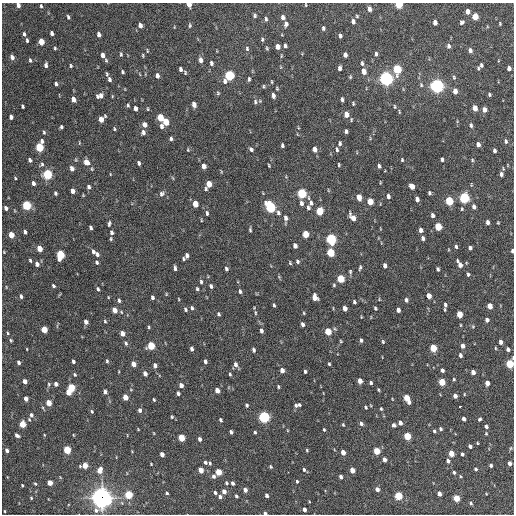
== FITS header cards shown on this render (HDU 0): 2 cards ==
NAXIS1  =                  512 / Axis length
NAXIS2  =                  512 / Axis length

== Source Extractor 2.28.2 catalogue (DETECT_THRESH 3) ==
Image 512 x 512 px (HDU 0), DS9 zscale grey, 1 PNG px = 1 image px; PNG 516 x 516 px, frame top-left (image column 1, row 512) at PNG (2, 3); no overlay
Background 1060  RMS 32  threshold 97.4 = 3 sigma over >= 5 px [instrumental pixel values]
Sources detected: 397; all 397 listed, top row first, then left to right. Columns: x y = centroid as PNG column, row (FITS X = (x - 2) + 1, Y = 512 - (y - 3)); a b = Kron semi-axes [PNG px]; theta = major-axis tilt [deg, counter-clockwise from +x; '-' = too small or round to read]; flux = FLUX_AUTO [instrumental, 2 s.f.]
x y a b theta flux
189 4 4 4 - 1.8e+04
18 5 4 4 - 9.1e+03
306 5 4 2 - 1.7e+03
399 5 4 4 - 7.3e+04
41 6 5 3 - 3.0e+03
369 9 6 4 -80 9.9e+03
467 11 5 4 - 1.2e+04
255 15 4 3 - 3.7e+03
357 16 5 4 - 2.8e+03
475 16 5 4 - 4.6e+04
68 17 5 3 - 3.4e+03
283 17 5 4 - 7.5e+03
266 19 6 4 -87 3.6e+03
353 21 5 4 - 6.8e+03
435 22 5 4 - 1.1e+04
462 22 5 4 - 4.6e+03
500 23 3 2 - 2.2e+03
286 24 5 4 - 7.6e+03
140 25 5 4 - 9.7e+03
190 25 5 4 - 2.9e+03
323 28 5 3 - 3.9e+03
52 33 4 3 - 6.2e+03
24 34 5 3 - 4.4e+03
99 34 5 4 - 8.1e+03
340 36 4 3 - 5.2e+03
262 39 5 3 - 3.2e+03
27 40 4 3 - 4.0e+03
41 42 5 4 - 3.1e+04
285 45 4 3 - 5.0e+03
448 46 6 4 -80 6.0e+03
278 47 5 4 - 1.4e+04
55 48 4 3 - 2.5e+03
247 48 6 4 -87 3.6e+03
267 48 5 3 - 2.5e+03
470 50 5 4 - 6.6e+03
147 51 6 3 -82 2.0e+03
121 54 6 4 -89 3.0e+03
376 54 5 4 - 4.8e+03
103 55 5 3 - 9.2e+03
143 55 5 3 - 2.1e+03
345 55 5 4 - 8.1e+03
281 56 5 3 - 2.1e+03
12 57 6 4 -65 9.3e+03
30 60 6 3 -75 3.5e+03
106 60 5 4 - 2.8e+03
201 60 6 4 -79 1.0e+04
211 63 5 4 - 4.8e+03
362 63 6 4 -80 3.9e+03
46 65 5 3 - 6.0e+03
481 65 4 3 - 4.6e+03
71 66 4 3 - 2.7e+03
339 68 5 3 - 6.7e+03
478 68 5 3 - 2.9e+03
509 68 4 4 - 8.0e+03
180 69 4 3 - 5.6e+03
397 69 6 5 - 1.2e+05
364 71 6 4 -78 1.5e+04
123 72 4 3 - 2.9e+03
185 72 5 3 - 2.8e+03
107 74 5 4 - 2.8e+03
157 75 5 4 - 8.7e+03
229 75 6 5 - 1.9e+05
350 77 5 5 - 2.6e+03
454 77 6 4 -70 3.2e+03
386 78 6 5 - 7.8e+05
109 79 5 3 - 5.1e+03
249 79 5 3 - 3.6e+03
225 81 7 6 - 6.8e+03
271 82 5 3 - 2.0e+03
56 84 4 3 - 4.5e+03
421 85 6 4 -86 3.0e+03
263 86 5 4 - 2.7e+03
437 86 6 5 - 7.5e+05
277 88 5 3 - 2.3e+03
455 91 5 4 - 1.4e+04
218 93 5 4 - 2.9e+03
489 94 4 3 - 3.1e+03
273 95 5 4 - 7.9e+03
100 96 7 5 16 1.1e+04
112 96 5 3 - 1.7e+03
73 99 5 4 - 1.6e+04
342 99 5 3 - 4.8e+03
255 102 7 4 83 4.3e+03
353 103 4 3 - 2.4e+03
194 104 5 4 - 1.2e+04
128 105 4 3 - 3.0e+03
23 106 4 3 - 3.3e+03
395 107 4 3 - 2.2e+03
135 108 5 3 - 9.4e+03
475 108 5 4 - 2.1e+04
148 109 4 3 - 1.9e+03
484 110 5 4 - 1.3e+04
346 114 6 5 - 1.8e+04
11 117 4 4 - 6.7e+03
160 117 5 4 - 5.2e+04
101 119 6 5 - 2.2e+04
166 122 5 4 - 3.4e+04
145 125 6 4 -62 1.1e+04
471 125 6 4 -73 4.4e+03
161 126 6 4 80 6.7e+03
61 127 4 3 - 3.8e+03
114 129 4 3 - 2.4e+03
346 131 4 3 - 4.6e+03
44 132 5 3 - 2.9e+03
143 132 6 5 - 6.7e+03
171 139 4 4 - 4.3e+03
42 141 5 4 - 5.8e+03
506 141 6 4 -79 4.5e+03
79 143 5 3 - 1.6e+03
340 143 5 3 - 3.8e+03
478 144 5 4 - 9.9e+03
282 145 4 3 - 3.9e+03
39 147 5 4 - 1.0e+05
251 149 5 4 - 5.1e+03
315 149 5 4 - 1.1e+04
188 150 5 3 - 2.0e+03
337 150 6 3 -81 4.0e+03
494 150 4 3 - 4.9e+03
442 159 4 3 - 4.3e+03
30 160 4 3 - 5.4e+03
76 160 6 3 -72 2.1e+03
402 160 4 3 - 2.5e+03
472 160 5 4 - 2.5e+03
86 162 6 5 - 1.8e+04
139 163 4 3 - 4.5e+03
42 164 7 5 38 3.8e+03
269 165 3 2 - 2.1e+03
339 165 4 3 - 2.2e+03
204 166 5 4 - 1.2e+04
379 166 4 3 - 4.4e+03
72 168 5 4 - 8.3e+03
47 174 5 5 - 1.7e+05
110 174 4 2 - 1.3e+03
501 174 6 4 88 6.6e+03
15 178 4 3 - 1.8e+03
33 183 4 3 - 7.2e+03
380 183 4 2 - 1.7e+03
209 184 5 4 - 2.8e+04
412 186 5 4 - 1.9e+04
89 187 5 4 - 5.1e+03
206 189 5 4 - 2.9e+03
328 190 5 3 - 1.7e+03
73 191 5 4 - 1.1e+04
55 193 4 3 - 3.9e+03
301 193 5 5 - 1.6e+05
429 193 4 3 - 3.6e+03
162 194 8 7 - 6.4e+03
388 196 5 4 - 6.1e+03
359 197 6 4 -77 2.0e+04
464 198 5 5 - 2.4e+05
417 199 5 4 - 7.8e+03
370 201 5 4 - 3.9e+04
449 201 5 4 - 9.9e+04
301 203 6 4 -79 7.0e+03
311 203 7 6 - 6.4e+03
195 204 5 4 - 3.2e+04
26 205 5 4 - 1.4e+05
270 207 7 5 -65 2.3e+05
308 207 6 4 -80 5.1e+03
474 207 6 4 -79 7.3e+03
6 208 4 3 - 6.4e+03
462 209 5 4 - 2.6e+03
319 211 5 4 - 6.5e+04
207 213 6 4 -76 4.6e+03
278 213 6 5 - 5.4e+03
432 215 4 3 - 5.8e+03
353 217 9 4 -54 1.6e+04
286 218 6 5 - 7.9e+03
201 220 5 3 - 1.8e+03
487 222 4 3 - 6.4e+03
109 223 6 4 78 3.8e+03
498 223 3 2 - 2.0e+03
438 227 5 4 - 6.8e+04
91 228 4 3 - 4.9e+03
250 229 6 3 -82 3.0e+03
421 230 4 4 - 8.7e+03
25 232 4 3 - 4.7e+03
112 232 5 4 - 5.3e+03
305 234 5 4 - 4.2e+04
11 235 5 4 - 3.1e+04
423 238 4 3 - 6.0e+03
111 239 5 4 - 2.4e+03
331 239 6 5 - 2.4e+05
295 246 5 4 - 8.6e+03
456 247 5 3 - 3.7e+03
39 248 5 4 - 3.0e+04
470 248 4 3 - 5.5e+03
512 251 4 3 - 3.9e+03
4 252 4 3 - 1.5e+03
93 252 5 3 - 5.5e+03
330 252 5 4 - 9.9e+04
97 254 5 4 - 5.8e+03
60 255 6 5 - 1.0e+05
187 255 5 4 - 6.9e+03
183 259 5 4 - 2.7e+03
30 260 4 3 - 3.0e+03
297 261 5 4 - 4.0e+03
97 262 5 4 - 3.6e+03
290 263 5 4 - 2.6e+03
37 264 5 4 - 8.5e+03
460 264 8 4 -60 1.2e+04
385 265 5 4 - 8.0e+03
175 268 5 3 - 5.6e+03
360 268 7 4 78 3.5e+03
226 269 5 4 - 4.5e+03
438 269 4 3 - 4.0e+03
350 271 6 4 -78 3.0e+03
468 274 4 3 - 3.5e+03
279 277 6 4 -72 2.3e+03
341 279 5 4 - 7.4e+04
201 282 5 4 - 3.5e+03
334 285 4 4 - 2.4e+03
53 286 4 3 - 3.6e+03
211 286 5 4 - 4.6e+03
98 289 5 3 - 3.7e+03
197 289 4 3 - 2.9e+03
240 291 5 4 - 4.6e+03
21 296 4 3 - 4.9e+03
429 296 5 4 - 1.8e+04
108 297 4 2 - 1.5e+03
152 297 4 3 - 5.1e+03
314 297 6 5 - 2.0e+04
179 299 4 2 - 1.5e+03
379 299 5 3 - 1.7e+03
119 300 6 4 -80 3.9e+03
406 300 5 4 - 5.3e+03
354 302 4 3 - 3.9e+03
274 305 4 2 - 3.1e+03
445 305 7 4 89 5.9e+03
490 306 5 4 - 2.1e+04
192 308 5 4 - 3.9e+03
345 308 5 4 - 1.2e+04
375 308 4 3 - 3.3e+03
185 309 5 4 - 3.5e+03
115 310 5 4 - 1.9e+04
398 310 4 4 - 9.2e+03
255 313 7 3 -82 3.2e+03
304 313 4 4 - 2.0e+03
218 314 5 4 - 3.2e+03
459 314 5 4 - 3.6e+04
361 317 4 2 - 1.6e+03
487 320 4 4 - 7.9e+03
105 321 4 3 - 2.5e+03
86 322 5 4 - 1.1e+04
302 324 4 3 - 6.1e+03
461 325 4 3 - 1.7e+03
473 326 5 5 - 2.3e+03
149 327 4 3 - 2.5e+03
44 329 5 4 - 4.2e+04
261 331 6 4 -77 5.9e+03
328 331 5 4 - 4.8e+04
8 333 5 3 - 2.3e+03
122 333 5 4 - 1.4e+04
11 340 5 4 - 2.6e+03
361 340 4 3 - 4.6e+03
341 341 4 3 - 1.9e+03
383 342 5 3 - 2.6e+03
500 342 4 3 - 7.1e+03
126 343 6 4 -70 3.8e+03
151 346 5 5 - 8.0e+04
463 346 5 4 - 1.0e+04
433 348 5 4 - 6.2e+04
495 348 4 3 - 2.0e+03
191 349 4 3 - 6.0e+03
508 349 4 3 - 6.4e+03
253 350 4 3 - 4.5e+03
460 355 4 3 - 5.4e+03
73 361 4 3 - 4.9e+03
107 361 5 4 - 3.0e+03
205 361 4 3 - 6.1e+03
18 362 4 3 - 5.3e+03
133 364 5 4 - 1.7e+04
235 364 6 5 - 8.3e+03
329 364 3 3 - 2.5e+03
510 364 5 4 - 1.0e+05
155 365 5 4 - 7.2e+03
282 370 5 4 - 1.1e+04
442 370 4 3 - 5.8e+03
305 371 3 3 - 4.1e+03
473 372 4 4 - 1.3e+04
75 374 5 4 - 3.0e+03
145 374 4 4 - 1.0e+04
230 374 4 3 - 2.5e+03
454 379 4 4 - 2.3e+03
25 381 4 4 - 1.0e+04
360 381 5 4 - 1.4e+04
442 382 5 4 - 5.3e+04
371 383 4 3 - 3.8e+03
487 383 5 4 - 1.4e+04
49 384 6 4 75 3.0e+03
56 384 5 4 - 7.2e+03
181 385 4 4 - 1.2e+04
278 387 4 3 - 2.4e+03
71 388 5 4 - 7.9e+04
131 390 4 3 - 1.6e+03
217 390 5 4 - 1.5e+04
378 390 4 3 - 2.2e+03
68 392 4 4 - 2.7e+04
105 392 5 4 - 5.7e+03
178 393 4 4 - 6.0e+03
464 394 5 3 - 1.7e+03
455 396 4 4 - 9.2e+03
125 397 5 4 - 2.5e+04
407 398 7 4 -63 4.8e+04
26 399 4 4 - 1.3e+04
392 399 4 2 - 1.5e+03
154 400 4 3 - 2.6e+03
49 403 5 4 - 2.7e+04
247 405 4 4 - 3.6e+03
296 405 5 4 - 4.4e+03
299 405 4 3 - 2.8e+03
460 406 3 3 - 4.9e+03
365 407 5 3 - 2.8e+03
43 408 6 3 -71 2.5e+03
381 409 4 3 - 2.5e+03
140 410 5 4 - 6.3e+03
92 411 4 3 - 2.9e+03
31 415 7 5 -82 7.8e+03
172 417 5 4 - 2.7e+03
264 417 5 5 - 3.4e+05
464 419 4 3 - 7.6e+03
480 419 4 3 - 3.5e+03
221 420 4 3 - 4.1e+03
361 423 5 4 - 6.1e+03
400 423 4 4 - 1.0e+04
22 424 5 4 - 4.6e+04
343 425 5 3 - 2.3e+03
394 425 4 4 - 4.9e+03
486 426 4 3 - 5.1e+03
138 429 4 3 - 1.6e+03
324 429 4 3 - 2.2e+03
441 429 4 4 - 3.6e+03
434 431 4 3 - 3.2e+03
231 432 4 3 - 6.1e+03
255 432 4 3 - 2.6e+03
154 433 4 3 - 1.5e+03
486 433 4 3 - 2.2e+03
17 435 5 3 - 6.7e+03
44 435 4 2 - 1.6e+03
407 436 5 4 - 7.0e+04
181 438 5 4 - 5.2e+04
199 439 4 3 - 7.2e+03
477 443 3 3 - 2.0e+03
470 446 4 3 - 7.0e+03
511 448 5 5 - 2.5e+03
7 450 4 3 - 7.0e+03
67 450 5 4 - 8.1e+04
307 450 3 3 - 2.1e+03
377 451 5 4 - 4.6e+04
343 452 4 4 - 1.8e+04
451 453 5 4 - 2.8e+04
162 454 4 4 - 1.2e+04
462 454 4 3 - 4.1e+03
384 459 4 4 - 1.1e+04
448 461 5 4 - 5.9e+03
205 462 5 4 - 4.6e+03
210 463 5 4 - 3.2e+03
510 463 4 3 - 8.5e+03
151 464 2 2 - 1.5e+03
85 465 5 4 - 2.9e+04
491 465 4 3 - 4.1e+03
270 467 4 3 - 2.7e+03
476 469 4 3 - 3.6e+03
99 470 7 5 72 1.9e+04
201 470 5 4 - 2.2e+04
304 470 4 3 - 3.6e+03
352 470 4 4 - 2.1e+04
218 472 5 4 - 4.0e+04
288 472 2 2 - 4.8e+03
454 472 5 4 - 3.1e+03
213 476 6 5 - 6.2e+03
460 476 4 3 - 1.9e+03
341 477 4 3 - 5.9e+03
297 481 3 3 - 2.8e+03
50 483 4 4 - 2.2e+04
226 483 5 4 - 3.2e+03
233 483 4 3 - 6.1e+03
35 484 5 4 - 2.7e+03
22 485 3 3 - 2.2e+03
377 489 4 4 - 8.7e+03
245 490 4 4 - 1.0e+04
224 491 5 4 - 1.2e+04
167 493 3 3 - 3.1e+03
215 493 4 3 - 4.5e+03
439 494 4 4 - 1.1e+04
128 495 5 4 - 8.6e+04
267 495 4 3 - 5.8e+03
236 496 4 3 - 3.8e+03
398 496 5 4 - 9.4e+04
220 497 5 4 - 6.3e+03
31 498 4 3 - 2.2e+03
101 498 8 8 - 1.3e+06
456 498 4 4 - 4.9e+04
471 503 5 3 - 3.4e+03
304 509 4 3 - 7.8e+03
4 511 3 2 - 1.7e+03
265 513 3 3 - 4.3e+03
At the frame edge (FLAGS 8, measured only in part): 6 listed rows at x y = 189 4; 18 5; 399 5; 512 251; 510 364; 265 513